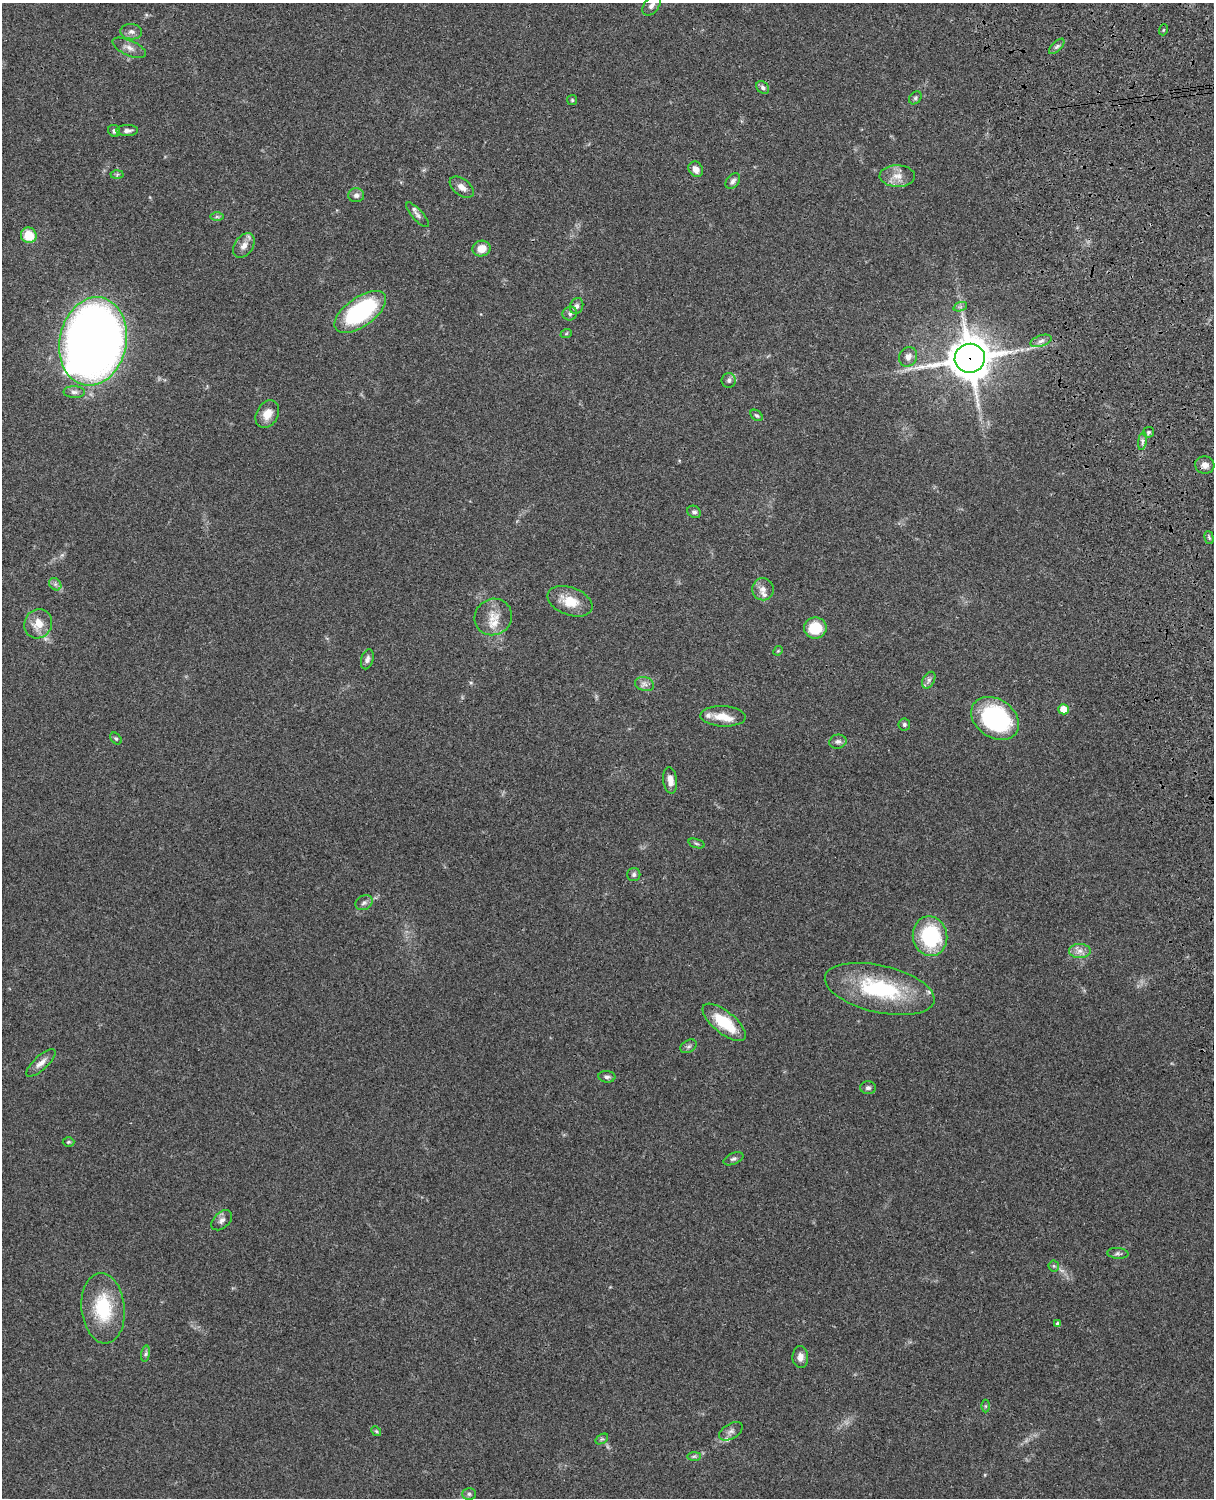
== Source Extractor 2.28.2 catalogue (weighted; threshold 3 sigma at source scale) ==
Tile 6 of 4 x 3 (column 2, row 2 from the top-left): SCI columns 1331-2542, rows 1660-3155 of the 5088 x 4928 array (HDU 1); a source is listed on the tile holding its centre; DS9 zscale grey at full resolution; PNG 1216 x 1500 px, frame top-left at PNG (2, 3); each listed source drawn as its Kron ellipse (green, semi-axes under 4 px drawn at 4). Shown black and unused: <1% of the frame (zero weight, under 3 of 4 exposures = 6% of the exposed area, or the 3 px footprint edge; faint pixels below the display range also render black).
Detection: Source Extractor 2.28.2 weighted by HDU 2 'WHT'; one run over the whole footprint, this tile lists its part. Background 0.0884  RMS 0.0061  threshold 0.0275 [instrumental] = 3 sigma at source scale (4.5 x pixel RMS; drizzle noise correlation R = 1.50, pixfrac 1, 0.05/0.05 arcsec/px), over >= 5 px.
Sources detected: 87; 5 inside a brighter listed object's ellipse — not listed separately; the other 82 listed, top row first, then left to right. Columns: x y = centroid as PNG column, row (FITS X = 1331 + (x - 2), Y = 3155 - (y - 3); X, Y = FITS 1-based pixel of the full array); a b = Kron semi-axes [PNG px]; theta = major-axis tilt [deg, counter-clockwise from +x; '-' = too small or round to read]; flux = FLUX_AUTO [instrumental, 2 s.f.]
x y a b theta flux
651 5 11 7 52 2.8
1163 30 5 3 - 0.61
131 32 11 8 -3 2.8
1057 46 10 5 45 1.5
129 48 18 7 -24 3.9
763 87 7 5 -46 1.7
915 98 7 5 47 1.2
572 100 5 5 - 0.8
127 130 11 5 1 2.6
114 131 6 5 - 1.6
696 169 8 6 -56 4.3
117 174 6 4 2 0.85
897 176 18 11 -2 6.6
733 181 9 6 51 1.9
462 187 14 8 -37 4.4
356 195 8 7 - 2.4
418 215 16 5 -48 2.5
217 217 7 4 0 1
29 235 8 7 - 15
244 246 14 9 55 4.8
481 249 9 8 - 7
577 306 8 6 68 2
960 307 7 4 18 1.3
360 312 30 14 35 72
570 313 7 7 - 1.9
566 334 6 3 20 0.63
93 341 45 33 78 640
1041 341 11 5 19 2.5
908 357 10 9 - 3.6
970 358 15 14 - 1800
729 380 7 7 - 1.7
74 392 11 6 0 2.2
267 414 15 10 61 7.3
757 415 7 4 -38 1.1
1148 432 5 5 - 1.1
1142 441 9 4 82 1.5
1205 465 9 8 - 3.8
694 512 7 6 - 1.5
1209 537 7 4 -75 0.88
55 584 7 5 -45 1.6
763 589 11 10 - 4
570 601 23 14 -20 13
493 617 19 18 - 9.9
38 624 15 13 63 8.9
815 628 11 10 - 17
778 651 5 4 - 0.69
367 659 10 6 73 2.3
929 680 9 5 61 2
644 684 9 7 -17 2.6
1063 709 5 5 - 10
723 716 23 10 -3 8.8
995 718 26 19 -34 77
904 724 6 5 - 1.2
116 738 7 5 -48 0.97
838 742 9 7 11 2.1
670 780 13 7 -83 5
696 843 8 3 -19 1
634 874 7 6 - 1.4
364 903 9 7 28 2.1
930 936 20 17 -79 50
1080 951 11 7 0 3.6
880 989 56 23 -13 58
724 1022 26 11 -39 24
689 1046 9 6 30 1.5
41 1063 19 7 43 4.3
607 1077 8 6 -5 1.8
868 1088 8 6 -1 1.7
68 1142 6 5 - 0.88
733 1159 10 5 24 1.6
222 1220 12 8 43 2.7
1118 1253 11 5 -4 1.5
1054 1266 5 5 - 1
103 1308 35 21 -84 33
1057 1324 4 3 - 1.5
146 1354 8 4 81 1.3
800 1357 11 8 -88 3.6
985 1406 6 4 -90 0.92
376 1431 5 4 - 0.81
731 1431 13 7 30 2.6
602 1439 7 4 32 1
694 1456 7 4 1 1.3
469 1494 7 6 - 1.4
Overlapping masked pixels (flux is a lower limit): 1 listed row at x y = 970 358
Isophote crosses this tile's border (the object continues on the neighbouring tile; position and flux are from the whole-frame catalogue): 1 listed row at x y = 651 5